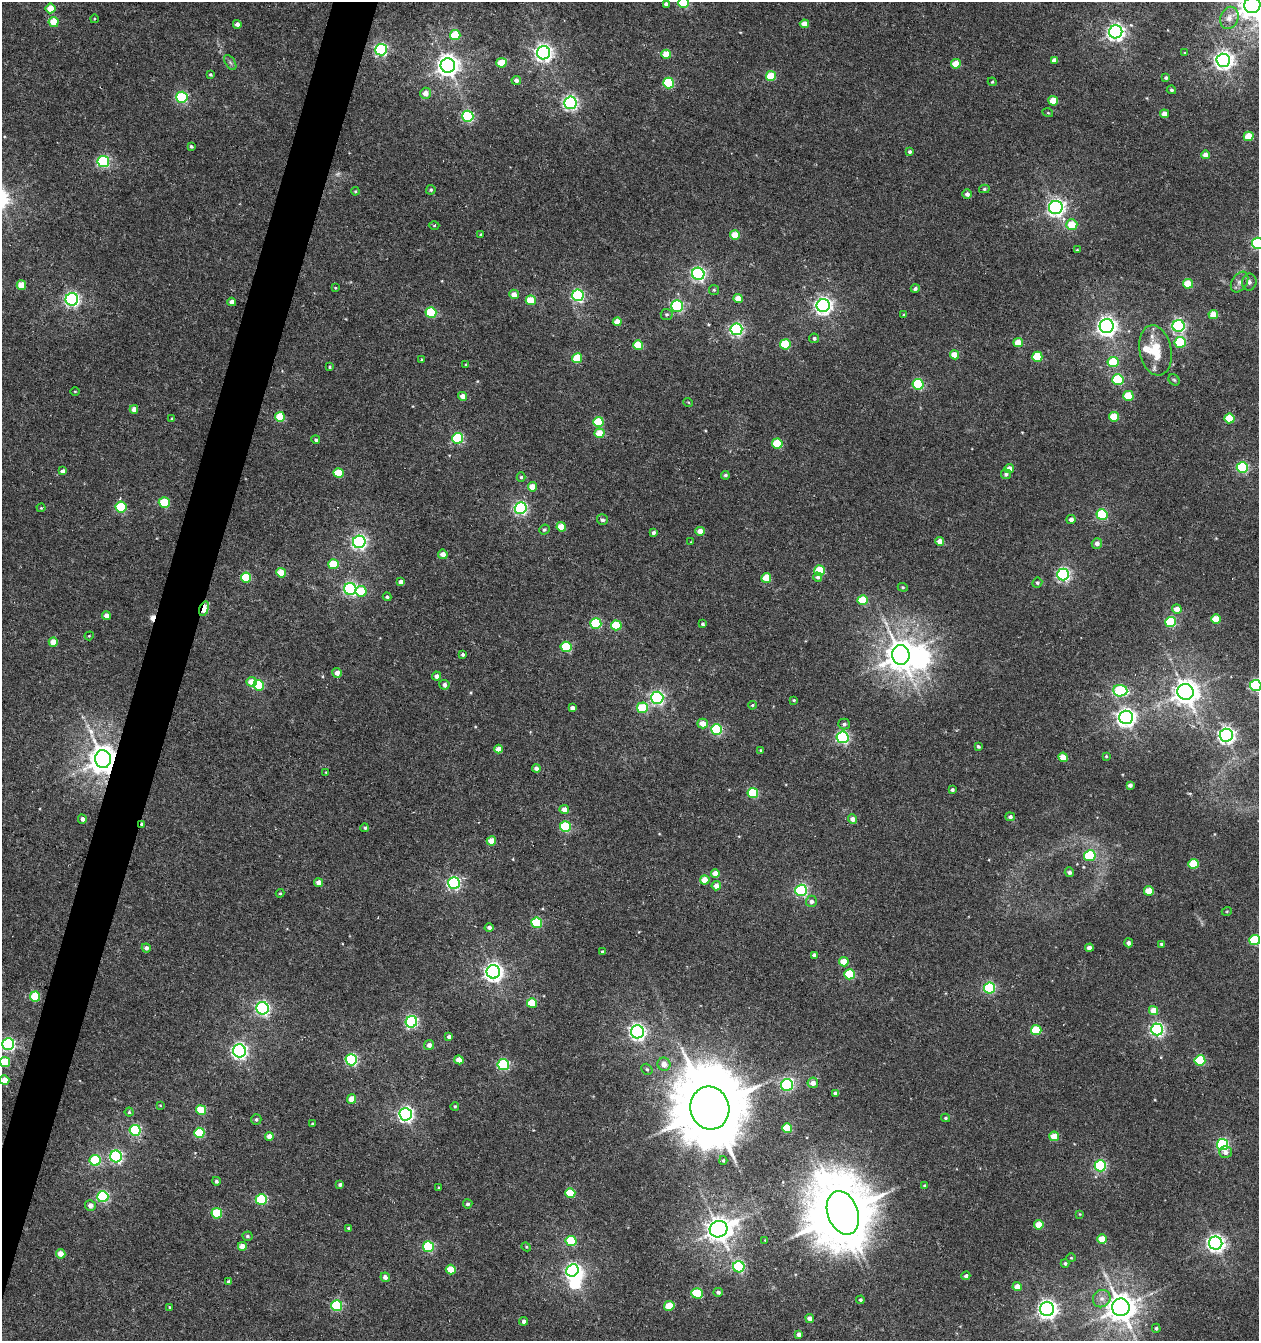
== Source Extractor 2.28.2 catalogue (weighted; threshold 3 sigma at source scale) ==
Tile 7 of 4 x 4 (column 3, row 2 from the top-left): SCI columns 2792-4048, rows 2680-4018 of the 5517 x 5361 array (HDU 1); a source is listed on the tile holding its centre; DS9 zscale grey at full resolution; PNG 1261 x 1343 px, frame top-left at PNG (2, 2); each listed source drawn as its Kron ellipse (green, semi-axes under 4 px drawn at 4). Shown black and unused: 3% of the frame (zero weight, under 5 of 10 exposures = <1% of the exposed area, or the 3 px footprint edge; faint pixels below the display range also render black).
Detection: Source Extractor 2.28.2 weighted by HDU 2 'WHT'; one run over the whole footprint, this tile lists its part. Background 0.00246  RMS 0.0021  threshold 0.00868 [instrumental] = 3 sigma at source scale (4.09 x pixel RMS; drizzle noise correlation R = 1.36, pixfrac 0.8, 0.0396/0.0396 arcsec/px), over >= 5 px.
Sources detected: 320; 1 too faint to see at this stretch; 4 inside a brighter object's white glare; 3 cosmic-ray / hot-pixel residue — neither listed nor drawn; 2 inside a brighter listed object's ellipse — not listed separately; the other 310 listed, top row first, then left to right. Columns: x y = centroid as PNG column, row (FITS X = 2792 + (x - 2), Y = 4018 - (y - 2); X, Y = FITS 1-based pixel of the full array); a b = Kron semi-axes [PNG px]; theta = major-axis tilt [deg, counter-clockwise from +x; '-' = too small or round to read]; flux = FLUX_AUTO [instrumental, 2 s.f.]
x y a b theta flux
683 3 5 5 - 14
666 4 4 3 - 0.62
1252 5 8 8 - 260
50 8 5 5 - 3.5
1229 18 11 9 67 1.4
94 19 4 3 - 0.16
54 22 5 5 - 4.5
237 24 4 4 - 0.92
804 24 4 4 - 2
1116 32 7 6 - 76
455 35 5 5 - 6.1
381 50 6 5 - 31
544 53 6 6 - 88
1185 53 3 3 - 0.19
666 54 5 4 - 3.9
1054 60 4 4 - 0.74
1223 60 7 6 - 100
230 62 8 5 -58 0.45
502 63 5 5 - 4.9
956 64 5 4 - 3.9
448 65 7 7 - 160
210 74 3 3 - 0.27
771 76 5 5 - 6.1
1166 78 3 3 - 0.35
516 80 4 4 - 0.82
992 82 4 4 - 0.23
668 83 5 5 - 14
1171 90 5 4 - 0.34
425 93 5 5 - 1.8
182 97 5 5 - 21
1053 101 5 4 - 3.4
570 103 6 6 - 54
1048 113 5 3 - 0.2
1164 114 4 4 - 1.5
468 116 5 5 - 21
1249 136 5 5 - 4.7
191 146 4 3 - 0.33
910 152 4 4 - 0.46
1205 155 4 4 - 1.2
103 161 6 5 - 23
984 189 5 4 - 0.29
431 190 5 4 - 0.29
355 191 4 4 - 0.23
967 194 5 5 - 0.76
1056 207 7 6 - 80
434 225 5 3 - 0.21
1072 225 5 5 - 4.2
481 235 3 3 - 0.29
735 235 5 4 - 4.7
1258 243 6 5 - 27
1077 250 3 3 - 0.19
698 274 6 6 - 45
1239 282 11 7 57 0.96
1249 282 8 7 - 0.68
1188 284 5 5 - 3.8
21 285 5 5 - 4.3
335 288 3 3 - 0.17
915 289 4 4 - 0.54
714 290 5 5 - 0.29
514 294 5 4 - 1.6
578 295 6 5 - 32
738 298 4 4 - 2.6
72 299 6 6 - 52
531 300 5 5 - 5
232 302 4 4 - 1.2
677 306 6 5 - 28
823 306 6 6 - 81
431 313 5 5 - 11
667 314 6 5 - 0.39
1213 314 4 4 - 3
904 315 3 3 - 0.18
617 322 4 4 - 2.2
1107 326 7 7 - 100
1179 326 6 6 - 37
736 329 6 6 - 38
814 338 5 5 - 0.44
1180 342 5 5 - 9.5
1018 343 5 4 - 3.5
785 344 5 5 - 8.6
638 345 5 5 - 6.9
1155 350 25 16 -79 5.5
955 355 4 4 - 2.5
1037 357 5 5 - 7.6
577 358 5 5 - 6.5
422 359 4 3 - 0.22
1113 362 5 5 - 7.1
466 364 4 3 - 0.17
330 367 4 3 - 0.26
1118 379 5 5 - 14
1174 380 6 5 - 0.29
918 384 5 5 - 17
75 391 5 3 - 0.16
463 396 4 4 - 1.3
1128 396 5 5 - 5.3
688 402 5 3 - 0.18
134 409 4 4 - 1.3
280 417 5 5 - 6.6
1114 417 5 4 - 4.7
1230 418 5 5 - 6
172 419 4 3 - 0.3
598 422 5 5 - 8.1
599 433 5 4 - 4
458 438 5 5 - 17
316 440 4 4 - 0.37
777 444 5 5 - 7.7
1242 467 6 5 - 23
1009 468 5 4 - 1.7
62 471 4 4 - 0.71
339 473 5 5 - 7.1
1006 474 5 5 - 0.5
725 475 4 4 - 0.38
521 477 5 4 - 0.3
532 487 4 4 - 3.2
164 503 5 5 - 9
121 507 5 5 - 12
41 508 4 4 - 0.19
521 508 6 6 - 39
1102 515 5 5 - 16
1071 519 4 4 - 0.82
602 520 6 5 - 0.54
561 527 5 4 - 3.3
544 530 5 4 - 0.39
700 531 4 4 - 1.9
653 532 4 3 - 0.48
940 541 4 4 - 2
359 542 6 6 - 53
691 542 3 3 - 0.14
1097 543 5 5 - 0.9
443 554 5 4 - 1.7
333 564 5 5 - 6
820 571 5 5 - 7.5
281 573 5 4 - 4.2
1063 574 6 6 - 41
246 577 5 5 - 8.1
818 577 5 4 - 0.42
766 578 5 5 - 4.5
400 582 4 4 - 0.85
1037 583 5 5 - 0.35
903 587 5 4 - 0.26
350 589 6 6 - 40
361 591 5 5 - 6.7
387 597 4 4 - 0.36
863 600 5 5 - 7.1
204 609 7 4 72 6.5
1177 609 5 4 - 1.8
106 616 4 4 - 1.4
1216 619 5 5 - 4.9
1170 622 5 5 - 15
596 623 5 5 - 12
703 624 4 3 - 0.41
616 625 5 5 - 7.4
89 636 5 3 - 0.18
53 642 5 4 - 2.9
566 647 5 5 - 11
463 655 3 3 - 0.44
901 655 10 8 -80 320
337 673 5 5 - 1.2
436 676 4 4 - 0.89
251 682 5 5 - 2.6
259 685 5 5 - 12
444 685 5 5 - 0.8
1256 685 6 5 - 29
1120 691 7 5 -5 15
1185 692 8 8 - 210
657 698 6 6 - 43
794 700 3 3 - 0.22
752 705 4 3 - 0.25
572 708 4 4 - 0.74
642 708 5 5 - 7.8
1126 717 7 7 - 100
703 724 5 5 - 2
844 724 6 5 - 0.48
717 729 5 5 - 18
1226 735 6 6 - 74
843 737 6 6 - 31
978 746 4 3 - 0.36
499 749 4 4 - 1.7
760 750 4 4 - 0.26
1106 756 3 3 - 0.24
1063 757 5 4 - 3
103 759 9 8 - 320
536 768 4 4 - 0.94
326 772 3 3 - 0.16
1130 785 4 4 - 0.67
952 790 4 3 - 0.49
753 793 5 5 - 11
564 809 5 4 - 1.2
1010 817 5 4 - 0.57
82 819 4 4 - 0.82
852 819 4 4 - 1
142 824 4 3 - 0.29
565 827 5 5 - 13
365 828 4 4 - 0.31
491 841 5 4 - 2.8
1090 856 5 5 - 12
1193 864 5 5 - 5.6
1069 872 5 4 - 0.62
715 873 4 4 - 1.7
705 880 5 4 - 3.1
319 883 4 4 - 1.6
454 883 6 6 - 33
716 886 5 4 - 1.6
801 890 5 5 - 26
1149 891 5 4 - 3.6
280 893 4 4 - 0.2
811 901 6 5 - 0.85
1227 911 5 3 - 0.17
537 923 5 5 - 10
489 928 5 4 - 0.74
1255 940 5 5 - 12
1128 943 4 4 - 0.7
1162 944 4 4 - 0.37
146 948 5 4 - 0.73
1089 948 4 4 - 1.4
602 951 4 3 - 0.21
814 955 4 4 - 0.65
844 962 5 4 - 3.2
493 972 7 6 - 97
850 974 5 5 - 9.7
990 988 5 5 - 22
35 996 5 5 - 7.6
532 1003 5 5 - 7
262 1008 6 6 - 43
1154 1010 4 4 - 3.1
411 1022 6 5 - 30
1157 1029 6 6 - 43
1036 1030 5 5 - 9.2
637 1032 6 6 - 69
449 1037 4 4 - 0.66
8 1044 6 6 - 34
429 1045 5 5 - 1
239 1051 6 6 - 63
351 1060 5 5 - 28
459 1060 4 4 - 2.7
1200 1060 5 5 - 12
5 1062 5 5 - 7.8
503 1064 5 5 - 23
664 1064 6 6 - 1.9
647 1069 6 5 - 0.38
4 1080 5 4 - 3
813 1083 5 5 - 1.5
787 1085 6 6 - 23
835 1093 4 3 - 0.53
352 1099 5 4 - 2.9
160 1105 3 2 - 0.13
455 1106 4 4 - 0.3
710 1108 22 19 -77 1900
201 1110 5 5 - 6.1
129 1112 4 4 - 0.29
406 1114 6 6 - 60
946 1118 4 3 - 0.28
256 1119 5 5 - 0.4
312 1124 4 3 - 0.2
787 1128 5 5 - 7
135 1130 5 5 - 19
199 1133 5 5 - 10
269 1136 4 4 - 1.8
1054 1136 5 5 - 3.5
1222 1145 5 5 - 27
1225 1152 6 5 - 0.88
116 1156 6 6 - 34
95 1160 5 5 - 14
723 1160 4 3 - 0.27
1100 1166 5 5 - 26
216 1181 4 4 - 0.51
340 1184 3 3 - 0.45
925 1186 4 3 - 0.42
439 1188 3 2 - 0.2
570 1193 5 5 - 6.3
103 1197 5 5 - 22
261 1199 6 5 - 14
468 1204 5 4 - 0.38
90 1205 5 5 - 1.3
217 1213 5 5 - 8.6
843 1213 22 15 -70 840
1080 1214 4 4 - 0.18
1039 1225 4 4 - 4.1
349 1228 4 3 - 0.33
719 1229 9 8 - 220
247 1236 5 4 - 0.36
1102 1239 4 4 - 3.8
765 1240 3 3 - 0.14
571 1241 5 5 - 8.8
1216 1243 6 6 - 87
242 1246 4 4 - 2.4
428 1247 5 5 - 17
526 1247 5 4 - 0.24
61 1254 5 4 - 2
1071 1258 5 4 - 0.2
1065 1263 4 4 - 0.39
739 1267 6 5 - 23
451 1270 5 5 - 4.2
572 1270 6 5 - 45
966 1276 4 4 - 0.52
385 1277 4 4 - 0.99
229 1281 4 3 - 0.55
1017 1287 4 4 - 1.8
718 1292 5 4 - 0.57
697 1293 6 5 - 8.4
1102 1299 9 8 - 1.2
860 1300 4 4 - 0.37
337 1306 5 5 - 14
669 1306 5 5 - 5
170 1307 3 3 - 0.21
1121 1307 9 8 - 300
1047 1309 7 7 - 96
810 1318 4 4 - 1.2
524 1321 4 4 - 0.64
1156 1328 4 4 - 0.34
799 1334 4 4 - 0.8
Overlapping masked pixels (flux is a lower limit): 3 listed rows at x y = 204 609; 103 759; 142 824
Isophote crosses this tile's border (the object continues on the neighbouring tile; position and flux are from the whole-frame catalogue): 7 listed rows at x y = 683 3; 1252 5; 1258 243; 1256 685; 1255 940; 5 1062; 4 1080